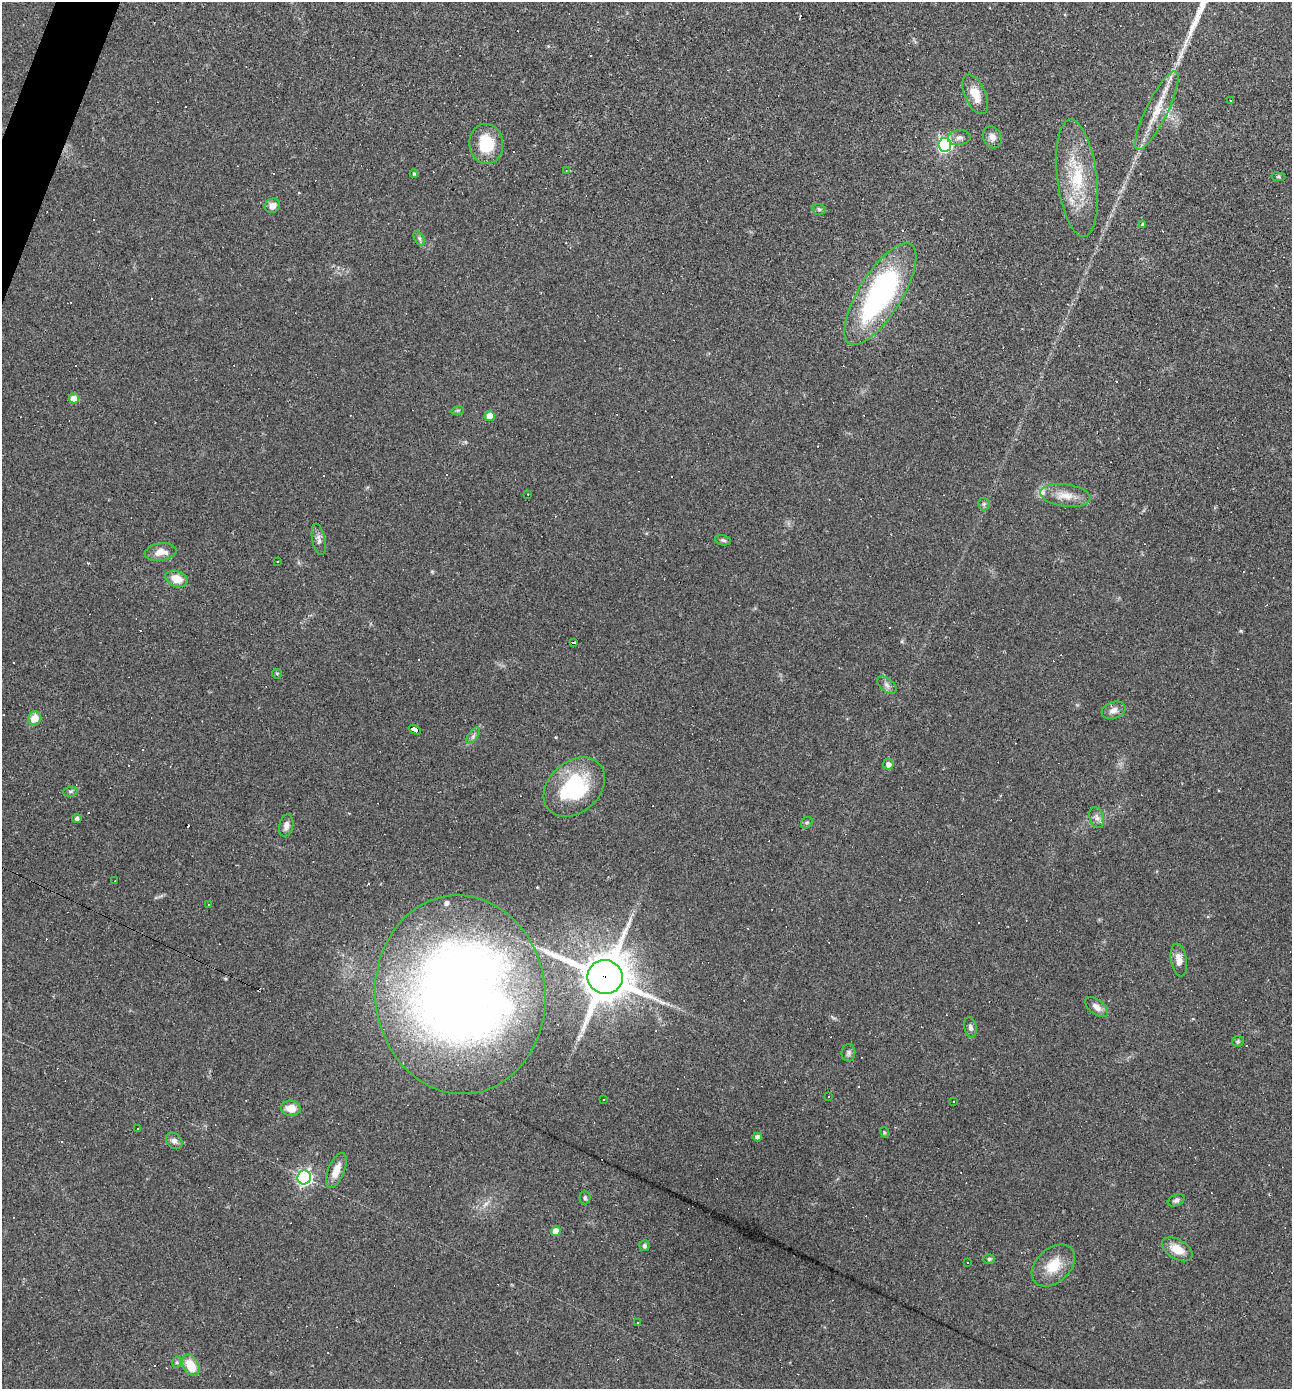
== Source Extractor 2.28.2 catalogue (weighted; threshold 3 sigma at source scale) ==
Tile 11 of 4 x 4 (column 3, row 3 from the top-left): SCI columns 2715-4004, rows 1389-2775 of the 5563 x 5550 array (HDU 1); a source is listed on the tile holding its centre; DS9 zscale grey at full resolution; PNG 1294 x 1391 px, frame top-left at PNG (2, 2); each listed source drawn as its Kron ellipse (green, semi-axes under 4 px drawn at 4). Shown black and unused: <1% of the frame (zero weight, under 2 of 3 exposures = <1% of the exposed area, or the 3 px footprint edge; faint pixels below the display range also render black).
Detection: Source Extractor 2.28.2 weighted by HDU 2 'WHT'; one run over the whole footprint, this tile lists its part. Background 0.082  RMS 0.0066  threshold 0.0296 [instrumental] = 3 sigma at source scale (4.5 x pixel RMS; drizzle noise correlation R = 1.50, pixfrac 1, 0.05/0.05 arcsec/px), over >= 5 px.
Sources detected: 117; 44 cosmic-ray / hot-pixel residue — neither listed nor drawn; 2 inside a brighter listed object's ellipse — not listed separately; the other 71 listed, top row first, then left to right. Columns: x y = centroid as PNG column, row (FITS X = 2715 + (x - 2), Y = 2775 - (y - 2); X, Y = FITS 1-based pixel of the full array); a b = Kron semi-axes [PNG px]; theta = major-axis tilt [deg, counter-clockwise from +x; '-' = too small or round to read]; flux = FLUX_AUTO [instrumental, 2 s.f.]
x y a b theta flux
975 94 21 10 -66 11
1231 100 3 2 - 0.86
1157 110 44 10 64 17
992 137 11 9 -65 4.1
959 138 11 7 7 2.8
486 144 20 17 -85 24
945 145 7 6 - 150
566 171 3 3 - 0.55
414 174 4 4 - 0.72
1278 177 7 3 -8 0.77
1077 178 59 20 -83 39
272 206 8 7 - 4.4
819 209 7 5 -13 1.2
1142 224 4 3 - 0.99
419 238 8 4 -59 1.4
880 294 59 21 58 140
74 398 5 5 - 8.7
458 410 6 4 17 0.89
490 416 5 5 - 11
528 494 2 2 - 0.44
1065 495 25 11 -8 9.7
984 504 6 6 - 1.3
319 539 16 6 -79 3.3
723 540 8 5 -11 1.3
160 552 16 8 9 6.9
277 562 2 2 - 0.52
176 579 11 7 -20 11
574 642 4 2 - 1.4
277 674 5 4 - 0.89
887 685 11 6 -40 2.6
1114 710 12 8 19 4
35 718 7 6 - 8.4
415 730 6 4 -24 66
473 736 9 4 55 1.8
888 764 5 5 - 3.3
574 787 34 25 42 52
70 792 7 5 5 1.3
77 818 4 4 - 1.8
1097 818 11 7 -72 3
807 823 6 5 - 1.1
286 825 11 7 77 3.4
115 881 2 2 - 0.34
208 904 2 2 - 0.43
1179 960 16 8 -80 6.2
605 977 18 17 - 2800
460 995 99 85 -85 680
1097 1007 13 7 -38 4.1
970 1027 10 6 -79 2.3
1238 1041 6 5 - 0.99
848 1053 9 7 82 1.9
829 1097 3 2 - 0.58
604 1100 3 3 - 3.2
953 1102 3 2 - 0.59
291 1108 10 8 -8 7.4
137 1129 3 3 - 1.3
884 1132 5 3 - 0.62
757 1137 4 4 - 3.9
174 1141 9 7 -43 2.6
336 1171 19 8 67 8.6
304 1177 7 6 - 170
585 1198 7 5 -90 1.4
1176 1200 9 5 22 1.7
556 1231 5 5 - 7.4
644 1246 5 5 - 1.4
1177 1249 17 9 -30 9.6
989 1259 6 5 - 1
967 1263 3 2 - 0.52
1053 1265 25 17 43 16
638 1323 3 2 - 0.4
177 1362 5 3 - 0.81
191 1365 11 7 -59 14
Overlapping masked pixels (flux is a lower limit): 3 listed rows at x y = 415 730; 605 977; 460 995